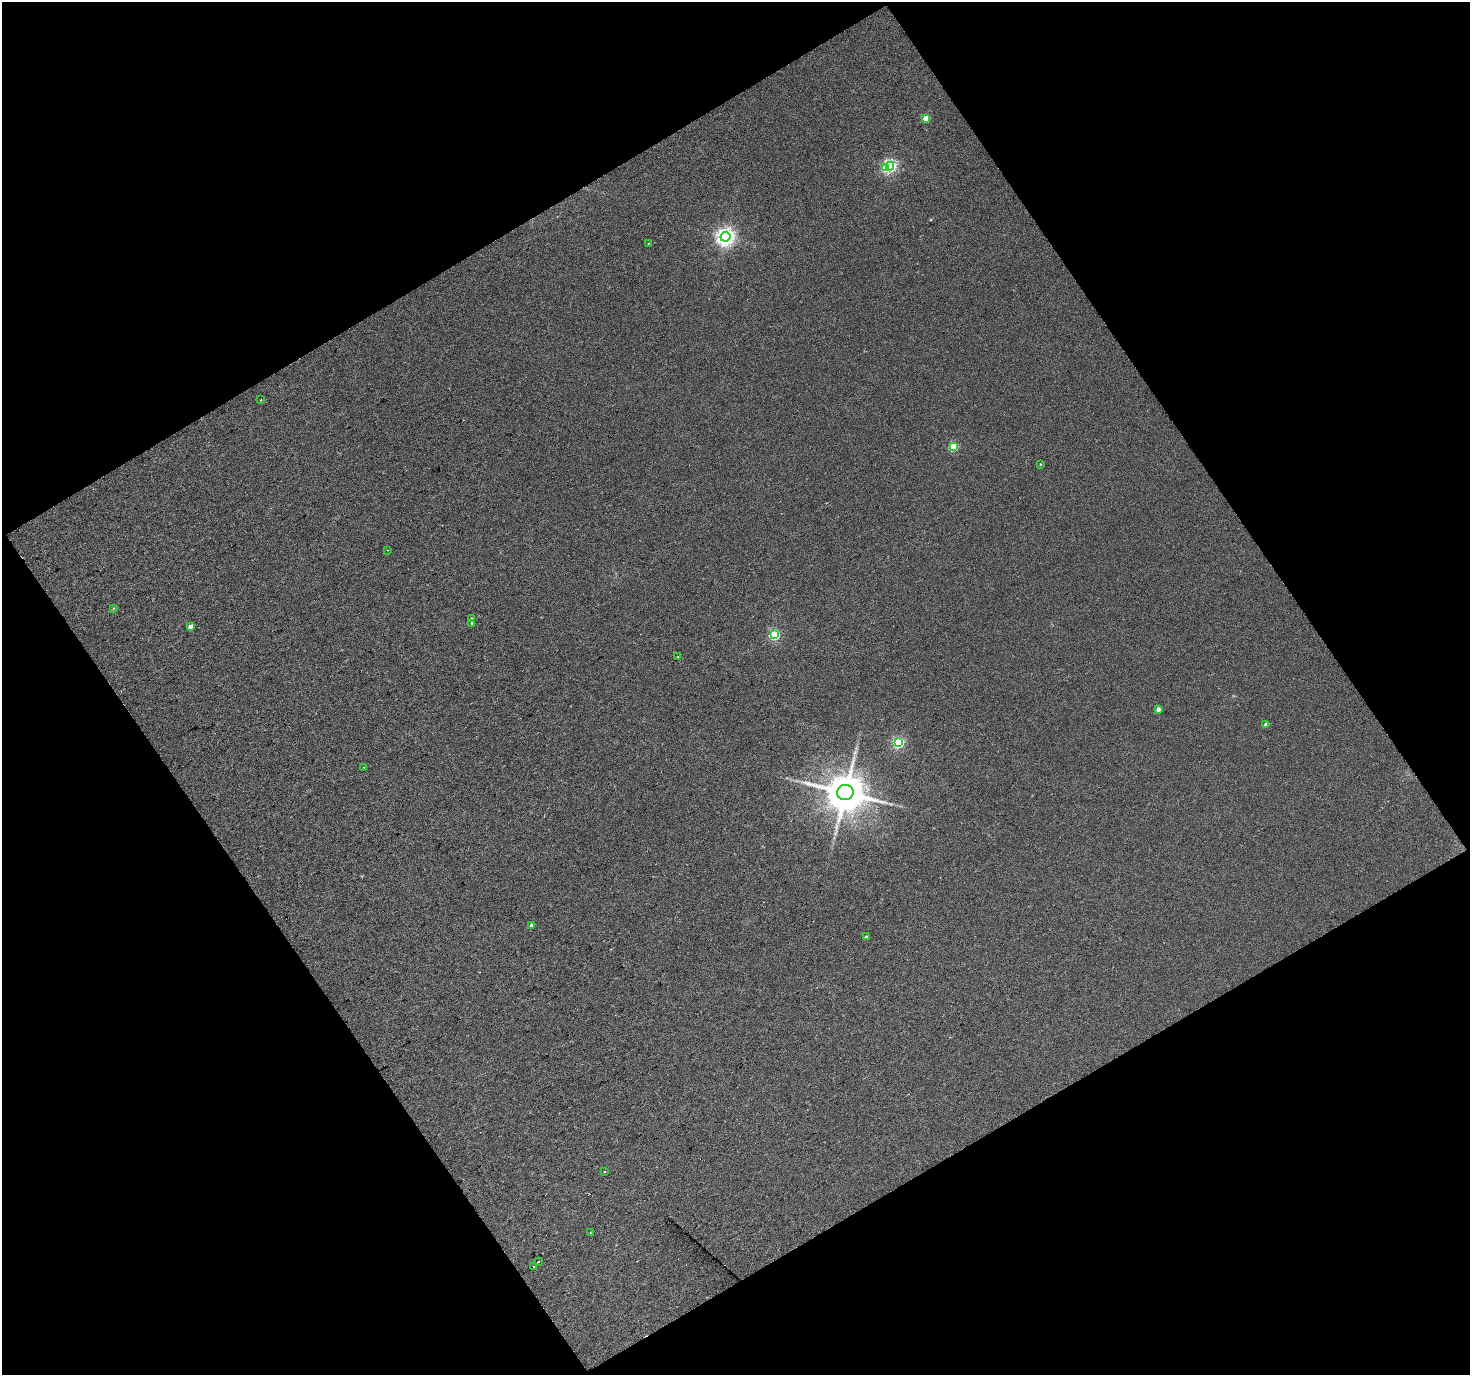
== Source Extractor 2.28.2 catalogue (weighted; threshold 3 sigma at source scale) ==
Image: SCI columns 1-2936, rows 85-2830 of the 2936 x 2896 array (HDU 1 of 3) = the unmasked area's bounding box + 8 px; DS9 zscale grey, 2 x 2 block average (1 PNG px = mean of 2 x 2 image px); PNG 1472 x 1377 px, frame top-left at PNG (2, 2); each listed source drawn as its Kron ellipse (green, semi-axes under 4 px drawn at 4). Shown black and unused: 48% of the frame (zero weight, under 2 of 3 exposures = <1% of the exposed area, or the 3 px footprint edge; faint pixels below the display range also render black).
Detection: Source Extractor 2.28.2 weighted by HDU 2 'WHT'. Background 0.0319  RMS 0.0085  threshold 0.0381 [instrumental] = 3 sigma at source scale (4.5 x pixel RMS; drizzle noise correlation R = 1.50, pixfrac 1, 0.0396/0.0396 arcsec/px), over >= 5 px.
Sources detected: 28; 1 cosmic-ray / hot-pixel residue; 1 long thin detection or spike segment (spike, bleed or trail) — neither listed nor drawn; the other 26 listed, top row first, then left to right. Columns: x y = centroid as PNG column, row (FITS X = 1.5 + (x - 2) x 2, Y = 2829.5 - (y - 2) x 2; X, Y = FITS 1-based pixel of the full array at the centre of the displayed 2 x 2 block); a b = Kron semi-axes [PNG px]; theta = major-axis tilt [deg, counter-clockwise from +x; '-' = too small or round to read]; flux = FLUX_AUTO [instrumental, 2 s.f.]
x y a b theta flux
926 118 3 3 - 33
890 166 4 4 - 310
886 167 4 3 - 35
725 237 5 5 - 710
648 243 2 2 - 3.3
261 400 2 2 - 1.5
953 447 3 3 - 71
1040 464 3 2 - 1.4
387 550 2 2 - 0.78
114 608 3 2 - 0.96
472 619 3 3 - 6.1
472 624 3 3 - 3.5
190 626 3 3 - 9.4
774 635 4 3 - 120
678 657 2 2 - 2.4
1158 709 3 3 - 8.8
1266 725 3 3 - 7.1
898 742 4 4 - 160
364 767 2 2 - 0.8
845 792 8 7 - 6200
532 925 3 3 - 5.9
866 937 3 2 - 3.8
605 1171 2 2 - 1.1
590 1232 2 2 - 1.3
538 1262 2 2 - 5.6
533 1266 2 2 - 12
Diffuse or blended objects may show on this block-average render without a row.